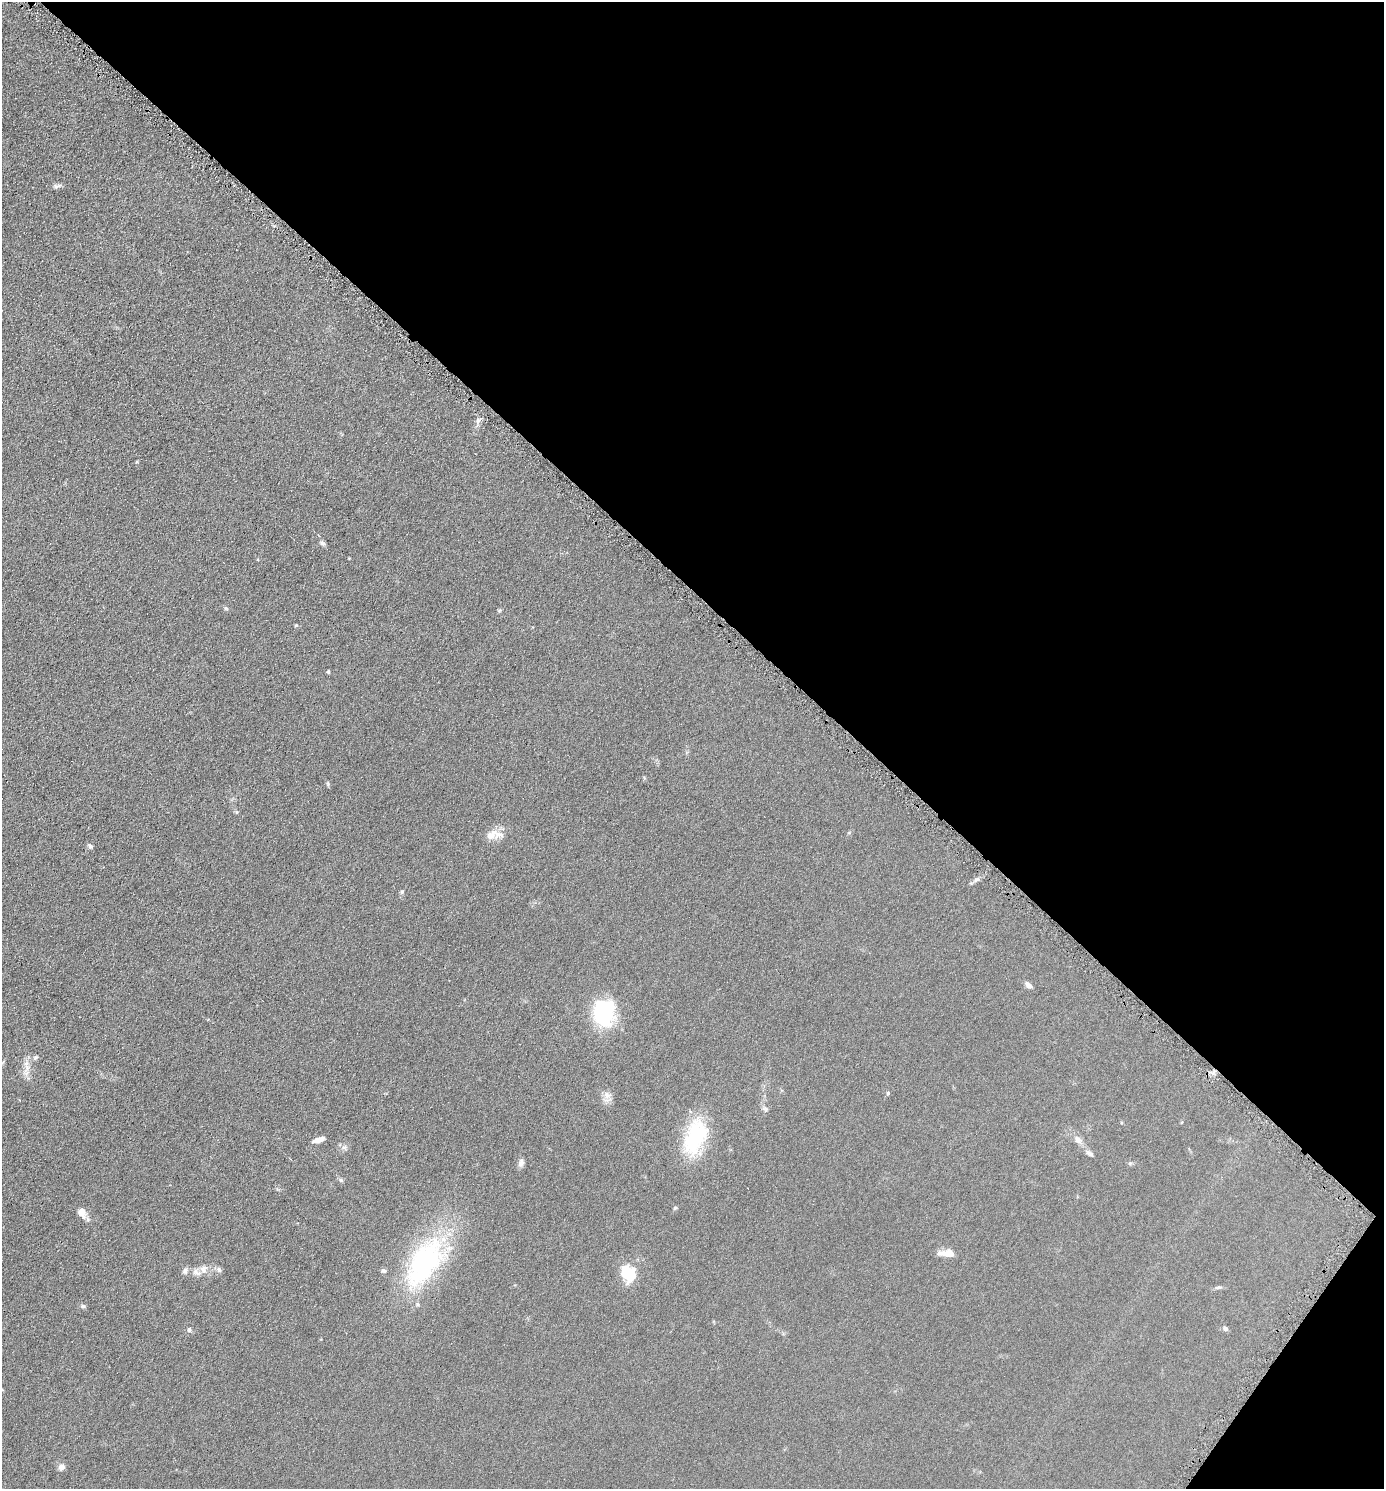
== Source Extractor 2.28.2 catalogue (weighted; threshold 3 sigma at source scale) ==
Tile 8 of 4 x 4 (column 4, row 2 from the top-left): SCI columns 4298-5679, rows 2983-4469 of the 5970 x 5964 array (HDU 1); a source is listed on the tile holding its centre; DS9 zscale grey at full resolution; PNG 1386 x 1491 px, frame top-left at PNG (2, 2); no overlay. Shown black and unused: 41% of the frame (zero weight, under 4 of 8 exposures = <1% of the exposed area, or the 3 px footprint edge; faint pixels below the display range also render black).
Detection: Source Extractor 2.28.2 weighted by HDU 2 'WHT'; one run over the whole footprint, this tile lists its part. Background 0.0901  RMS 0.0078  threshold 0.032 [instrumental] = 3 sigma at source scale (4.09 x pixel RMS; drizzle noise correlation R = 1.36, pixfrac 0.8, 0.05/0.05 arcsec/px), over >= 5 px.
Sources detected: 45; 1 inside a brighter object's white glare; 1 cosmic-ray / hot-pixel residue — not listed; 2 inside a brighter listed object's ellipse — not listed separately; the other 41 listed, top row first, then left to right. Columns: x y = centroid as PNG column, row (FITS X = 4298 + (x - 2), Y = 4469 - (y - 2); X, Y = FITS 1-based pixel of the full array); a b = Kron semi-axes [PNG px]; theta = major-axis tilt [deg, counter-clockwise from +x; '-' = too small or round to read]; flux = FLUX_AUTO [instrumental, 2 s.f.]
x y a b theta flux
57 186 12 5 14 2
478 421 10 6 73 2.4
322 543 9 5 -35 1.7
226 608 6 5 - 1.1
499 611 6 5 - 0.91
296 625 4 4 - 0.9
328 672 5 4 - 0.79
328 784 6 5 - 1
237 812 6 4 89 0.81
493 835 24 11 7 8.9
90 846 7 6 - 1.8
976 879 10 6 35 2.2
402 892 5 5 - 1.4
1028 985 11 6 -43 2.5
604 1013 29 25 52 50
35 1058 6 5 - 1.3
27 1068 16 8 82 5.8
888 1093 5 5 - 0.95
607 1095 12 9 -7 4.2
765 1109 10 7 -44 2
695 1137 45 24 70 49
318 1140 13 5 18 4.9
1078 1140 13 8 -39 4.2
344 1147 9 7 16 2.3
1089 1153 13 6 -35 2.4
521 1162 11 7 76 2.8
1130 1163 6 5 - 1.1
341 1180 6 5 - 1.3
675 1208 5 5 - 1
82 1213 13 9 -55 5.5
947 1253 18 7 1 8.2
425 1263 74 37 57 110
204 1269 12 10 81 4.7
219 1270 8 6 -43 1.9
185 1271 9 7 69 2.4
628 1273 19 15 -58 22
1218 1287 12 4 6 1.5
83 1306 7 5 -1 1.3
1225 1329 6 5 - 1.7
189 1330 6 5 - 1.3
61 1467 8 7 - 3.2